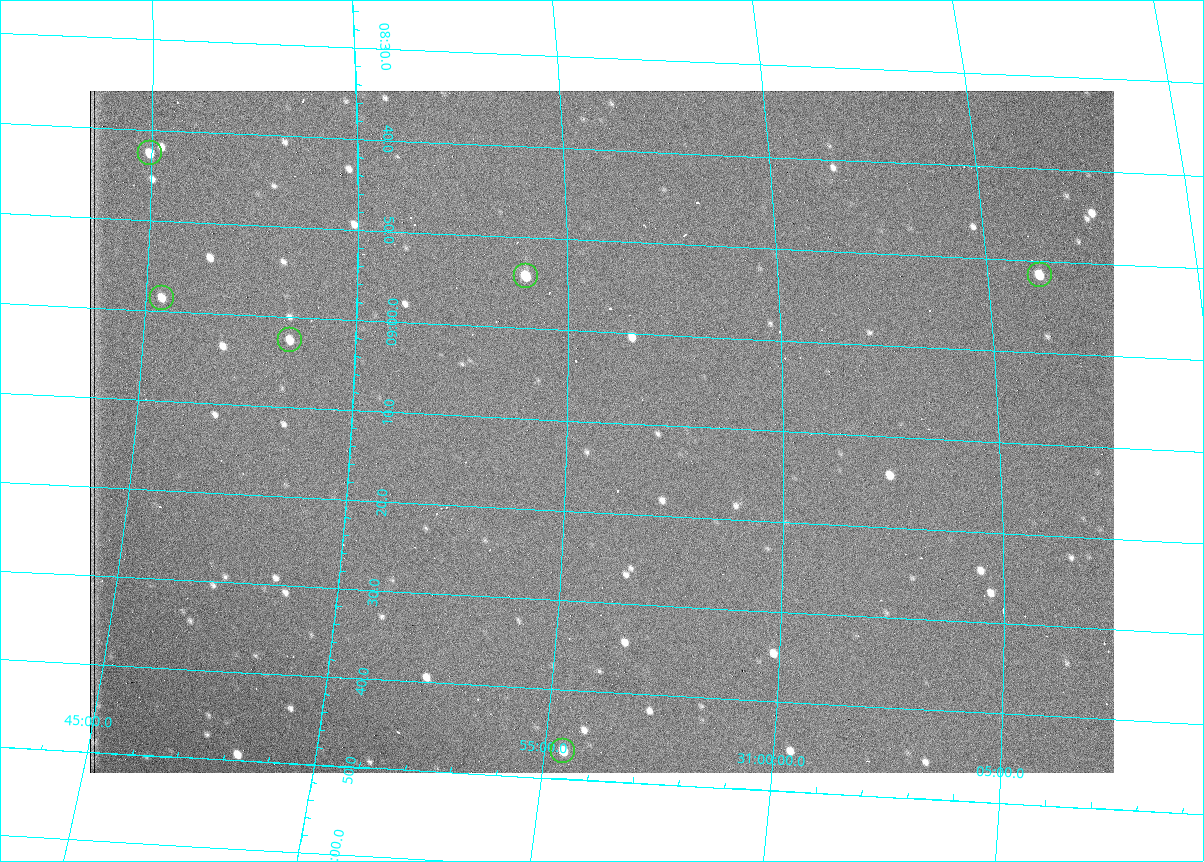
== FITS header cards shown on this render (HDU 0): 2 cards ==
NAXIS1  =                 1024 /fastest changing axis
NAXIS2  =                  682 /next to fastest changing axis

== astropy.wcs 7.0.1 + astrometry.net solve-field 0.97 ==
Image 1024 x 682 px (HDU 0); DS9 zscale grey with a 90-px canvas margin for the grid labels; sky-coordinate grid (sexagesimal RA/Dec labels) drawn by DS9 from the SOLVED WCS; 6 Tycho-2 reference stars matched to detected sources circled (green)
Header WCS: RA---TAN/DEC--TAN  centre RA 07:09:11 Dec +30:56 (107.30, +30.93 deg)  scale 1.43 arcsec/px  FOV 24.4' x 16.3'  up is -93 deg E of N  parity flipped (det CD > 0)
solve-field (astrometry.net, Tycho-2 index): VERIFIED the header's WCS against the Tycho-2 star catalogue (6 matches, 0 conflicts) and refined it, rather than solving blind
Solved WCS: RA---TAN-SIP/DEC--TAN-SIP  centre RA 07:09:11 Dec +30:56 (107.30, +30.93 deg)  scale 1.39 x 1.43 arcsec/px (non-square pixels)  FOV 23.8' x 16.2'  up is -91 deg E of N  parity flipped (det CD > 0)
The solver's refit moves the header's centre by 12 arcsec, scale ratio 0.9726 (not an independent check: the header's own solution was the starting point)
Tycho-2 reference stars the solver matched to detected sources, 6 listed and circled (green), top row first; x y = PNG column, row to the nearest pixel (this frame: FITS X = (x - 90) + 1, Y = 682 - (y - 91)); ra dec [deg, ICRS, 3 dp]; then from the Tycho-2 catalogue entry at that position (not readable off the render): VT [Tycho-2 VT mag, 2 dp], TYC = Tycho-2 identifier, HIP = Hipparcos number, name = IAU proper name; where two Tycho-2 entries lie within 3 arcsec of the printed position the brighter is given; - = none
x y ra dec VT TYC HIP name
150 153 107.177 +30.749 11.91 2438-477-1 - -
1040 275 107.215 +31.104 11.64 2438-821-1 - -
526 276 107.226 +30.900 10.76 2438-883-1 - -
162 298 107.244 +30.756 12.13 2438-718-1 - -
290 340 107.261 +30.807 12.26 2438-856-1 - -
563 751 107.445 +30.924 11.38 2438-1056-1 - -